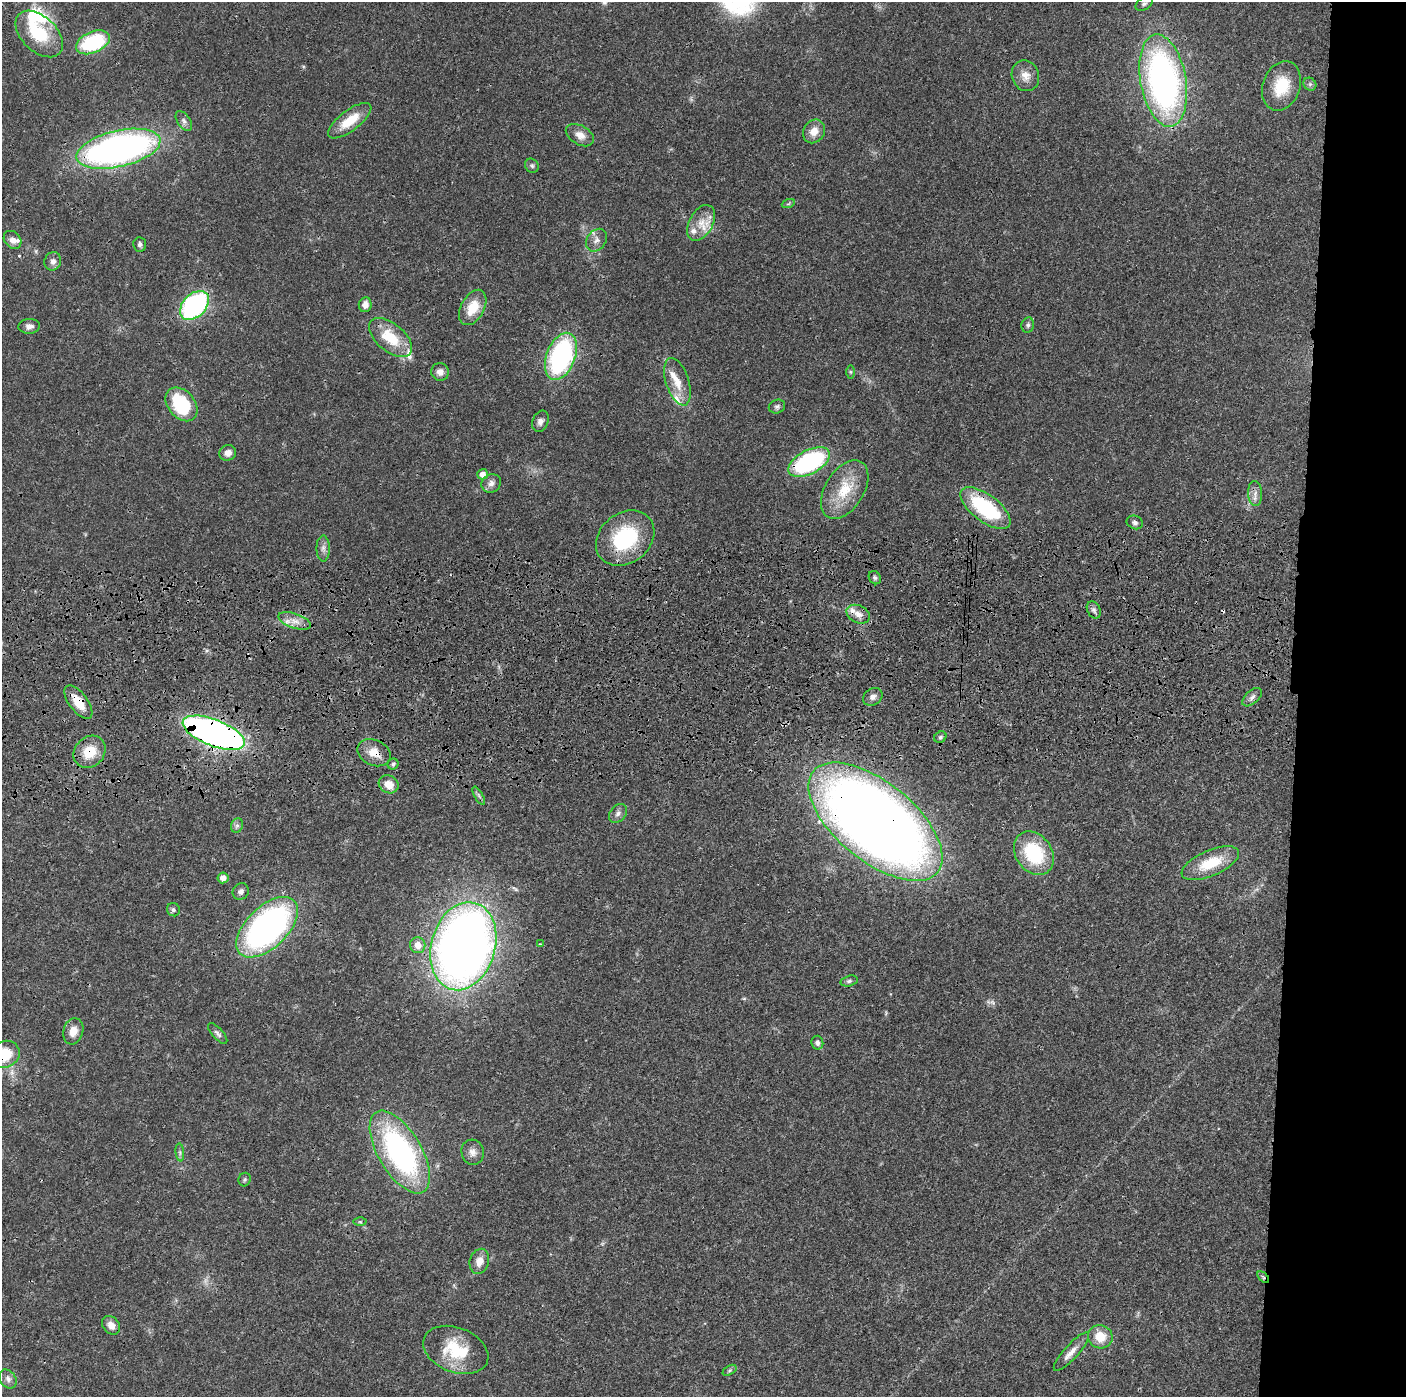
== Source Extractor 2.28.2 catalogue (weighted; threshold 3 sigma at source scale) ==
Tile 6 of 3 x 3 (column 3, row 2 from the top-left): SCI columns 2822-4225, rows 1513-2907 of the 4236 x 4418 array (HDU 1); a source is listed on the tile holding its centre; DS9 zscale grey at full resolution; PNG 1408 x 1399 px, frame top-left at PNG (2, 2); each listed source drawn as its Kron ellipse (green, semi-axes under 4 px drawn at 4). Shown black and unused: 8% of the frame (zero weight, under 3 of 4 exposures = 6% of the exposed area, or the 3 px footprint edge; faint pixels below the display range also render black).
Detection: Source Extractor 2.28.2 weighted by HDU 2 'WHT'; one run over the whole footprint, this tile lists its part. Background 0.0183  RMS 0.0022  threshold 0.00972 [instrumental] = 3 sigma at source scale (4.5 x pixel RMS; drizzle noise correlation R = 1.50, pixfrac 1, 0.05/0.05 arcsec/px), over >= 5 px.
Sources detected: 97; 1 too faint to see at this stretch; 1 inside a brighter object's white glare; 1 cosmic-ray / hot-pixel residue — neither listed nor drawn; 8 inside a brighter listed object's ellipse — not listed separately; the other 86 listed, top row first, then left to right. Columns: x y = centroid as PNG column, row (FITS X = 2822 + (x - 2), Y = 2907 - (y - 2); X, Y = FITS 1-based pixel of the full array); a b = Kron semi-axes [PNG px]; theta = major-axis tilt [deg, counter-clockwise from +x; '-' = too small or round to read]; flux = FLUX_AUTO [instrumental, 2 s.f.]
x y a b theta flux
1144 4 9 6 32 0.59
39 34 28 17 -44 9.6
93 42 18 10 23 18
1025 76 15 13 -69 2.3
1163 81 47 23 -80 79
1310 84 7 6 - 0.49
1281 86 25 18 70 7.5
184 121 11 6 -56 0.8
350 121 26 10 37 5.3
814 131 12 10 57 2.5
580 135 15 9 -30 2
118 149 43 18 13 98
532 166 7 6 - 0.48
788 204 7 4 19 0.31
701 223 19 12 60 3.4
13 240 10 7 -46 1.2
596 240 12 9 53 1.3
140 244 7 6 - 0.67
53 261 9 8 - 1
194 305 17 11 45 39
365 305 7 6 - 1.5
473 307 19 11 62 5.3
1028 325 8 6 78 0.56
29 326 11 7 4 1
391 338 25 13 -40 7.5
561 356 25 14 69 38
440 372 9 8 - 1.2
851 372 6 4 -90 0.31
677 382 25 11 -72 3.7
181 404 19 13 -50 14
777 407 8 6 22 0.57
540 421 11 8 68 1.1
228 453 8 7 - 1.4
809 462 22 11 28 29
482 474 5 5 - 1.5
491 483 10 9 - 1.1
845 490 32 19 58 7.8
1255 493 12 7 -88 1.2
986 508 30 13 -37 20
1135 522 8 6 -23 0.67
625 538 31 25 39 17
323 548 13 6 90 1.1
875 578 7 5 -58 0.48
1094 610 9 6 -62 0.7
858 614 12 8 -27 1.7
294 621 17 7 -18 1.9
873 697 10 8 34 1.1
1252 697 12 6 42 0.86
78 702 20 9 -54 4.2
214 733 33 13 -21 120
940 737 6 5 - 0.43
90 752 17 14 45 5.3
374 753 17 12 -24 3
393 764 5 5 - 0.4
389 784 10 8 -26 2.7
479 796 10 4 -60 0.52
618 813 10 7 50 0.94
875 822 80 39 -39 330
237 826 7 6 - 0.58
1034 853 23 18 -54 14
1210 863 31 13 23 7.2
223 878 5 5 - 1.3
241 891 8 7 - 0.82
173 910 7 6 - 0.51
267 927 38 20 44 71
540 944 4 3 - 0.22
418 945 8 7 - 2.4
463 946 45 32 75 210
849 981 9 5 15 0.52
73 1031 13 10 73 2.2
218 1033 13 5 -48 0.72
817 1043 7 6 - 0.83
4 1054 16 13 20 6.9
180 1152 9 3 -84 0.45
400 1152 46 21 -59 47
473 1152 12 11 - 1.5
245 1180 7 6 - 0.41
360 1222 6 4 0 0.3
479 1261 13 9 74 2
1263 1277 7 3 -45 0.39
111 1325 10 8 -49 1.7
1100 1337 12 11 - 3.9
456 1350 34 22 -21 9.7
1071 1352 25 7 48 1.9
730 1370 7 4 32 0.4
8 1379 10 7 -56 1
Overlapping masked pixels (flux is a lower limit): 12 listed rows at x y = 118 149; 194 305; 809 462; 986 508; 78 702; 214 733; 90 752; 374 753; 875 822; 463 946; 4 1054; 1263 1277
Isophote crosses this tile's border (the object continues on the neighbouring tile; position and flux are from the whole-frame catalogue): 1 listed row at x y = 4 1054